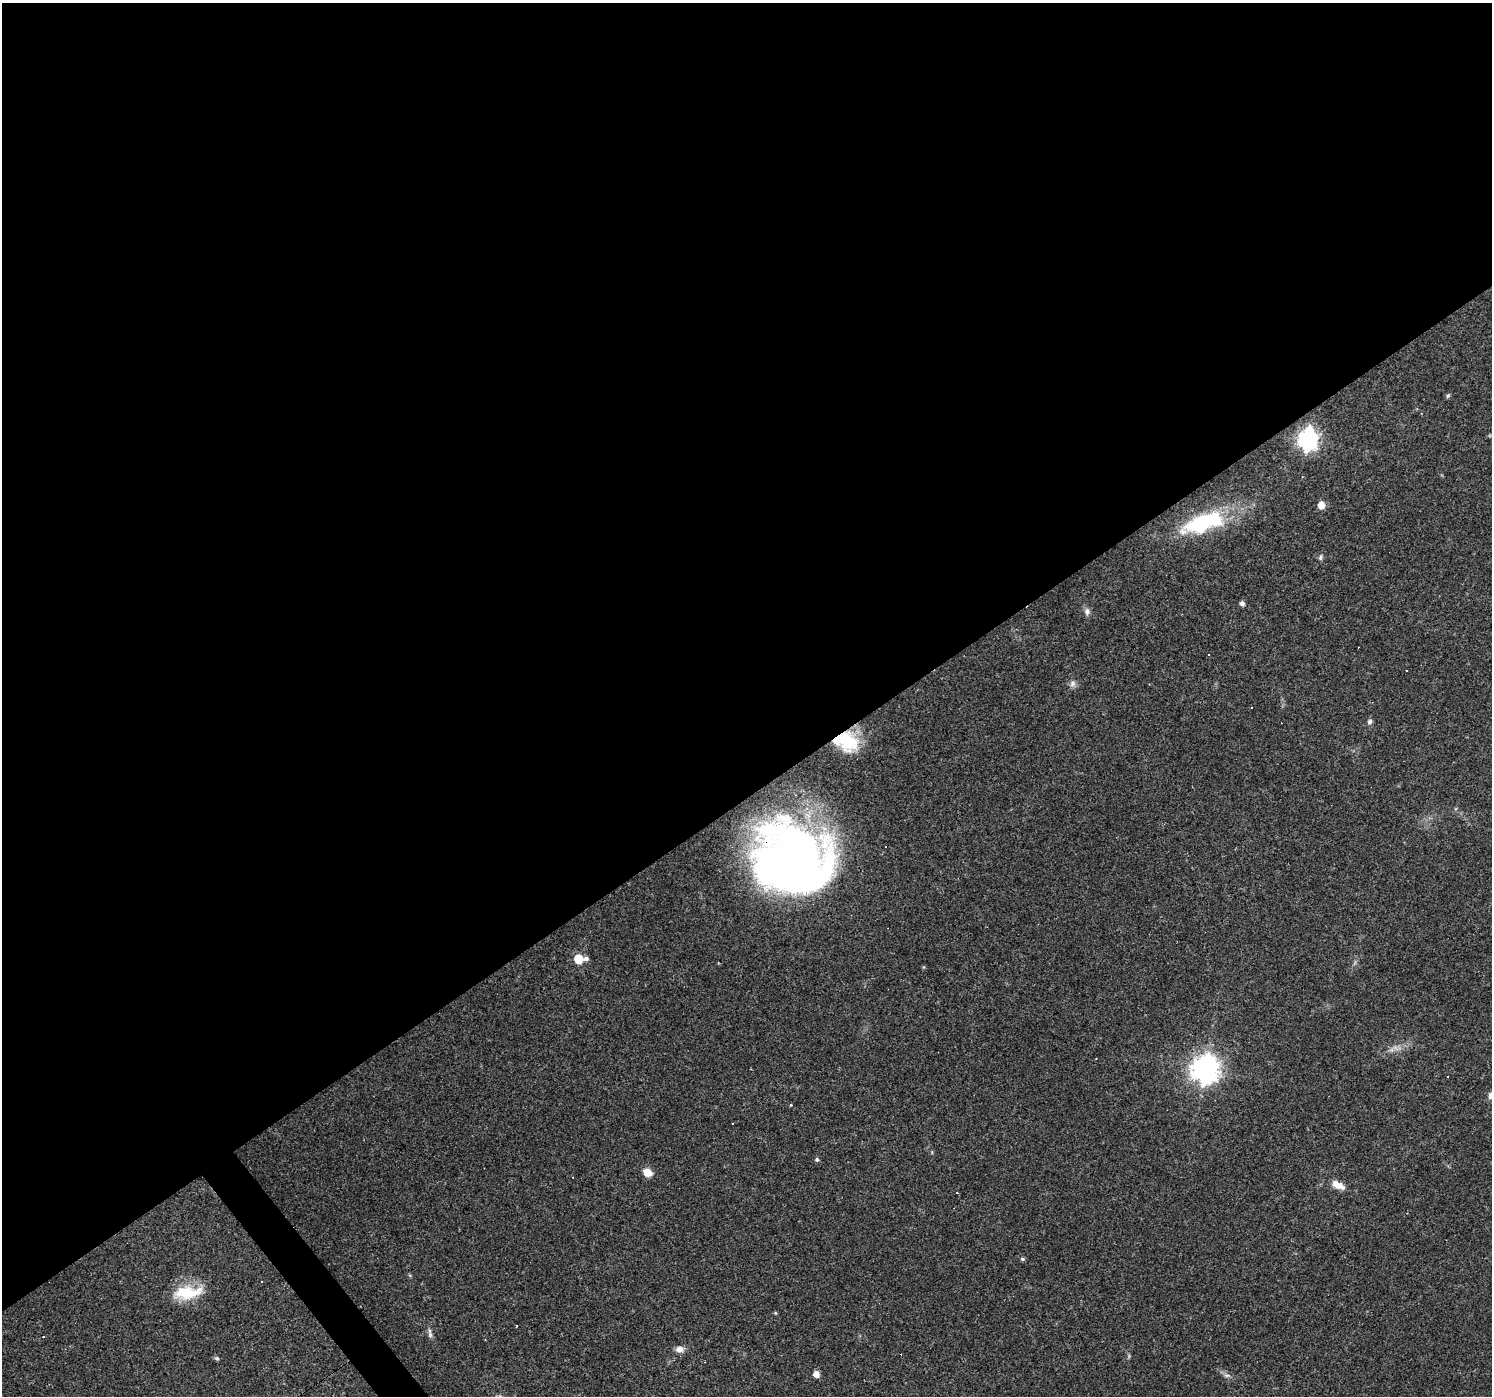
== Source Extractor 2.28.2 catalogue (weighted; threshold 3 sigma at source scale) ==
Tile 2 of 4 x 4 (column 2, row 1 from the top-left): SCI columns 1491-2980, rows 4314-5707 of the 5961 x 5898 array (HDU 1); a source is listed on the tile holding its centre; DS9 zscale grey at full resolution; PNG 1494 x 1398 px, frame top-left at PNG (2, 3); no overlay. Shown black and unused: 58% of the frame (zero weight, under 3 of 4 exposures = <1% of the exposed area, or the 3 px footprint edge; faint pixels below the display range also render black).
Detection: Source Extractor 2.28.2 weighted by HDU 2 'WHT'; one run over the whole footprint, this tile lists its part. Background 0.0723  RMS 0.0043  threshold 0.0195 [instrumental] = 3 sigma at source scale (4.5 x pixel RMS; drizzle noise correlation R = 1.50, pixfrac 1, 0.0396/0.0396 arcsec/px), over >= 5 px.
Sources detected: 46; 3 inside a brighter object's white glare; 12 cosmic-ray / hot-pixel residue — not listed; the other 31 listed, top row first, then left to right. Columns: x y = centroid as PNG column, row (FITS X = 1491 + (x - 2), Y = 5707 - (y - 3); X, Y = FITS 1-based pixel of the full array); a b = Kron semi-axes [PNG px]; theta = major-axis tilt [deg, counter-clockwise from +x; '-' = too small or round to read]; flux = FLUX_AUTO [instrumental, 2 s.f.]
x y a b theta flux
1448 396 6 5 - 0.68
1308 440 9 7 87 200
1321 505 6 5 - 5.9
1203 523 60 21 18 40
1321 557 7 5 69 1
1242 603 5 4 - 1.7
1087 611 9 7 -79 1.9
1209 654 3 3 - 0.82
1073 684 9 8 - 1.7
1251 708 3 2 - 0.44
1370 722 7 6 - 1.2
848 743 23 21 46 19
796 859 63 59 -9 320
578 959 6 6 - 13
586 959 6 5 - 1.4
1395 1048 11 4 -36 1.4
1205 1069 10 9 - 450
1491 1095 9 7 68 1.8
791 1105 3 3 - 1
817 1160 5 5 - 0.94
647 1172 9 8 - 4.8
1338 1185 18 8 -26 4.3
1023 1259 5 4 - 0.7
261 1281 3 3 - 0.47
187 1293 39 16 8 15
430 1335 10 6 -76 1.4
43 1336 3 3 - 0.57
679 1349 10 8 6 2.7
217 1358 7 5 -20 0.75
816 1374 5 5 - 3.3
1227 1375 9 5 -7 1.4
Overlapping masked pixels (flux is a lower limit): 1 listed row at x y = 796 859
Isophote crosses this tile's border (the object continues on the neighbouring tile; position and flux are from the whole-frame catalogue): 1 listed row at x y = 1491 1095